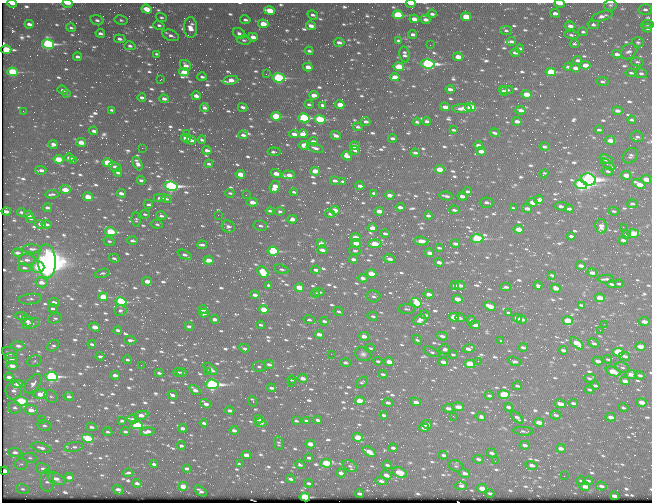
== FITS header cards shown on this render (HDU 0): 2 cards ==
NAXIS1  =                  650 / Width of table row in bytes
NAXIS2  =                  500 / Number of rows in table

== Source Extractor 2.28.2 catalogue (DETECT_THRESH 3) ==
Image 650 x 500 px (HDU 0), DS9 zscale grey, 1 PNG px = 1 image px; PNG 654 x 504 px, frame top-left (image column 1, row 500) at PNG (2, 3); each listed source drawn as its Kron ellipse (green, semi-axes under 4 px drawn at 4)
Background 389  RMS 2.1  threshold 6.31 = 3 sigma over >= 5 px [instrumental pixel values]
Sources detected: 1020; of the 1020, the 500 brightest by FLUX_AUTO listed and drawn (520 fainter detections omitted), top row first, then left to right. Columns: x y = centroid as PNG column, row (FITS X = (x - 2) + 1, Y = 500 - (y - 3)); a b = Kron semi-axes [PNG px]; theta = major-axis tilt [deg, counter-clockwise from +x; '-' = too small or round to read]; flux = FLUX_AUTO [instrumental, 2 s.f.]
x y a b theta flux
12 3 5 2 - 1000
68 3 5 2 - 1100
411 3 5 2 - 1200
560 4 5 2 - 1200
610 5 6 5 - 320
147 9 5 4 - 2600
645 9 6 5 - 440
270 11 5 4 - 3600
555 13 5 3 - 800
432 14 4 3 - 430
313 15 5 3 - 430
398 15 5 4 - 11000
602 16 11 4 18 710
161 17 5 4 - 300
466 17 5 4 - 4600
414 19 5 3 - 1300
97 20 7 5 -17 390
121 20 7 4 -11 280
245 20 5 4 - 380
425 20 5 4 - 800
29 24 4 3 - 590
263 24 5 4 - 2800
647 24 6 4 8 350
159 25 6 4 -16 320
593 25 6 4 -12 380
311 26 5 3 - 860
570 26 5 4 - 760
71 28 5 4 - 320
190 28 10 6 -88 1600
647 28 5 4 - 560
506 30 6 4 -10 310
583 32 5 3 - 280
100 33 4 3 - 480
239 33 6 5 - 560
413 34 4 3 - 630
170 35 8 5 -20 560
572 35 7 3 -5 320
253 37 5 3 - 1200
120 39 6 4 -6 520
244 40 7 4 -7 320
398 41 4 3 - 280
511 41 4 3 - 400
339 42 5 4 - 630
638 42 6 5 - 320
48 44 6 4 -10 24000
574 44 4 4 - 290
430 45 2 2 - 500
130 46 5 4 - 440
520 49 4 3 - 410
6 50 5 4 - 6800
309 51 4 3 - 330
629 51 8 7 - 550
515 52 4 3 - 740
157 54 4 3 - 310
404 54 8 5 -82 630
617 54 5 3 - 670
78 57 4 3 - 550
458 57 5 3 - 1500
577 60 4 3 - 420
637 62 7 4 -8 310
428 64 7 4 -6 32000
185 65 6 4 -35 890
585 65 5 3 - 2000
308 67 5 3 - 1200
399 67 5 4 - 4400
568 67 4 3 - 350
575 68 4 3 - 890
12 72 5 4 - 9900
184 72 5 3 - 1900
551 72 5 4 - 8100
631 73 5 3 - 300
641 73 6 5 - 390
266 74 2 2 - 650
202 77 5 3 - 370
395 77 5 3 - 1900
278 78 6 4 -8 20000
160 80 3 2 - 360
231 80 7 4 9 1600
603 82 6 4 -7 350
450 89 4 3 - 580
63 90 6 3 -19 540
507 90 6 4 1 400
503 91 5 4 - 600
67 93 2 2 - 270
526 94 5 4 - 3500
314 95 5 3 - 1800
196 96 4 3 - 780
142 97 4 3 - 480
164 99 5 3 - 790
309 104 4 3 - 290
340 105 5 4 - 2100
323 106 4 3 - 830
243 107 5 3 - 490
445 107 5 3 - 1200
471 107 5 4 - 5400
205 108 4 3 - 510
462 108 10 4 3 1100
112 110 4 3 - 330
521 110 5 3 - 750
23 111 3 2 - 360
617 111 5 3 - 760
276 116 5 4 - 7500
304 118 6 4 -14 16000
320 120 5 4 - 10000
632 120 4 3 - 350
366 121 5 3 - 650
427 121 4 3 - 520
517 121 5 3 - 900
417 122 4 3 - 350
358 127 5 3 - 350
453 130 4 3 - 270
599 130 4 3 - 360
94 131 4 3 - 560
187 133 3 3 - 300
494 133 5 3 - 330
294 134 5 3 - 1000
303 134 5 4 - 2100
243 135 5 4 - 520
336 136 5 3 - 670
637 137 6 5 - 320
186 138 5 3 - 950
393 138 4 3 - 530
191 140 5 3 - 500
202 140 4 3 - 320
610 140 5 4 - 1600
313 141 5 3 - 810
81 142 5 3 - 1800
53 144 4 4 - 760
304 145 5 4 - 2500
478 145 4 3 - 920
355 146 5 4 - 1700
544 147 5 3 - 390
142 148 2 2 - 1300
315 148 9 4 -22 690
207 150 5 3 - 830
355 150 4 3 - 340
481 151 5 3 - 1400
274 152 6 3 -5 350
415 153 4 3 - 490
347 156 5 4 - 930
631 156 8 6 45 550
69 158 5 3 - 870
58 159 5 3 - 4300
606 159 7 4 -24 840
73 161 3 2 - 480
108 163 5 3 - 5400
137 163 7 4 -65 690
209 164 4 3 - 360
608 165 8 3 -34 860
115 167 7 3 -27 530
439 169 5 3 - 2200
41 170 5 3 - 590
315 171 5 3 - 2500
608 171 6 4 -8 380
118 173 4 3 - 400
240 174 5 3 - 2300
276 174 5 3 - 1400
544 174 5 3 - 290
289 175 6 3 0 1100
626 175 5 3 - 2300
588 179 7 6 - 69000
646 179 5 3 - 2400
141 180 4 3 - 410
335 181 4 3 - 600
343 181 4 3 - 280
639 184 7 4 -25 2000
581 185 6 4 -16 33000
171 186 7 4 -9 38000
360 186 4 3 - 670
275 187 6 4 65 1800
65 190 5 4 - 2800
467 191 4 3 - 360
294 192 4 3 - 330
121 193 4 3 - 660
230 193 5 3 - 290
374 193 4 3 - 450
52 194 6 2 4 350
246 195 2 2 - 400
390 195 5 3 - 1200
446 196 6 2 -9 470
462 196 4 3 - 860
88 197 5 3 - 3200
160 198 6 3 1 430
166 199 5 4 - 320
539 200 5 3 - 730
252 202 5 4 - 1600
533 202 5 4 - 1900
486 203 7 5 1 660
148 204 4 3 - 290
632 204 5 4 - 400
561 206 5 3 - 650
400 207 4 3 - 770
47 208 4 3 - 500
513 208 4 3 - 290
527 209 5 3 - 960
569 209 4 3 - 490
335 210 5 3 - 2400
454 210 5 3 - 430
270 211 4 3 - 360
280 211 5 3 - 290
379 211 5 3 - 1800
614 211 5 3 - 300
6 212 4 3 - 690
21 212 4 3 - 460
145 214 5 3 - 280
330 214 5 3 - 340
29 215 5 3 - 1100
218 215 2 2 - 350
161 216 5 4 - 360
428 216 4 3 - 480
31 218 4 3 - 390
292 219 5 4 - 680
136 220 7 4 -85 270
40 224 5 4 - 630
47 224 5 3 - 450
157 224 6 4 -9 290
260 226 7 5 -11 410
601 226 7 6 - 980
228 227 7 6 - 540
623 227 2 2 - 690
372 228 5 3 - 1700
518 229 5 3 - 2100
111 232 6 4 -12 7800
385 233 5 3 - 490
633 233 6 4 2 4300
627 235 4 3 - 300
571 236 4 3 - 430
355 237 5 3 - 2600
477 239 6 4 4 17000
623 240 5 3 - 690
109 241 6 4 -17 350
132 241 5 3 - 370
421 241 7 3 -6 2100
356 243 5 4 - 2100
321 244 5 3 - 2200
375 244 7 4 6 5900
455 244 5 3 - 690
202 245 5 3 - 480
439 248 4 3 - 380
32 249 10 4 -1 550
322 250 5 3 - 850
273 251 5 4 - 13000
355 251 6 4 -12 390
17 253 5 3 - 610
429 253 5 3 - 840
185 255 8 4 -28 650
114 258 5 3 - 350
353 259 4 3 - 600
389 259 6 4 -15 790
27 260 9 5 -3 820
209 260 5 3 - 1800
47 261 17 9 -87 250000
439 262 5 3 - 730
581 266 5 3 - 1000
38 267 6 5 - 4600
24 268 6 4 -7 360
282 269 7 4 -17 350
316 270 4 3 - 730
263 272 6 4 -50 6400
102 273 7 3 13 280
592 273 5 3 - 940
371 274 5 3 - 2700
552 275 4 3 - 280
362 278 5 4 - 710
606 279 8 3 1 540
147 281 5 3 - 1500
41 282 6 5 - 1300
611 284 4 3 - 360
619 284 4 3 - 320
269 285 4 3 - 410
455 285 4 3 - 420
460 285 5 3 - 700
538 285 4 3 - 450
299 287 5 3 - 2500
506 287 5 3 - 460
556 288 5 3 - 1500
319 292 5 4 - 430
315 293 5 3 - 270
429 294 5 3 - 1200
255 295 4 3 - 800
374 296 7 6 - 420
103 297 5 4 - 4800
600 298 5 3 - 2900
30 299 11 5 7 410
457 299 5 3 - 1500
54 302 5 3 - 690
121 302 5 4 - 13000
416 303 5 4 - 6600
581 305 4 3 - 320
490 306 6 3 -22 2700
53 308 4 3 - 400
264 309 5 3 - 3000
407 309 8 4 -3 360
120 310 6 5 - 340
203 310 4 3 - 550
339 311 5 3 - 330
204 313 5 3 - 790
508 313 4 3 - 270
425 315 5 3 - 600
21 316 6 4 -6 390
373 316 5 4 - 320
454 317 5 4 - 3300
55 318 7 5 19 320
460 318 5 3 - 480
517 318 5 3 - 1300
215 319 4 3 - 780
309 320 6 4 -13 390
420 320 7 5 24 850
471 320 4 3 - 600
522 320 5 3 - 740
27 321 6 5 - 880
324 321 4 3 - 400
568 321 5 4 - 4800
644 322 5 3 - 1200
31 323 9 5 17 770
604 324 2 2 - 670
261 325 4 3 - 350
475 325 5 3 - 1500
189 326 4 3 - 470
95 327 5 3 - 1600
118 330 4 3 - 460
600 330 2 2 - 520
319 334 5 3 - 980
364 336 5 3 - 1300
442 336 6 4 -11 570
130 340 6 3 -4 450
417 340 5 4 - 270
500 341 3 3 - 320
577 343 8 4 -42 3000
594 343 5 3 - 420
92 344 4 3 - 380
18 346 6 4 -10 640
53 346 7 5 43 330
641 346 5 4 - 1400
523 347 4 3 - 590
244 348 5 3 - 360
370 348 5 3 - 310
445 349 5 5 - 440
469 349 6 4 12 880
563 350 4 3 - 590
432 352 8 3 -26 370
618 352 6 4 -7 11000
10 353 8 5 -24 440
331 354 2 2 - 730
363 354 8 7 - 490
453 355 4 3 - 270
100 356 4 3 - 310
625 356 5 4 - 510
11 358 7 5 -12 960
608 359 4 3 - 270
127 360 4 3 - 370
34 361 7 5 23 290
378 361 4 3 - 290
478 361 2 2 - 810
514 361 7 3 -23 610
598 361 5 3 - 1000
389 362 5 3 - 1800
443 362 4 3 - 1000
345 363 5 4 - 370
269 364 5 4 - 590
470 364 5 3 - 6800
141 365 2 2 - 300
12 366 5 3 - 1300
259 367 6 5 - 300
622 367 7 5 -23 370
211 369 8 4 -35 710
613 371 8 4 -22 4200
178 372 5 3 - 340
182 372 5 3 - 280
208 372 3 2 - 380
159 373 4 3 - 320
383 374 5 3 - 290
631 374 5 4 - 1600
115 375 4 3 - 800
640 375 5 3 - 470
52 376 6 4 -9 25000
9 377 4 3 - 690
303 378 5 4 - 980
590 378 6 3 7 350
292 380 4 3 - 280
625 381 5 3 - 1300
362 382 7 4 37 280
291 383 2 2 - 420
18 384 5 4 - 1900
33 384 11 6 50 750
212 384 6 4 -7 42000
517 386 4 3 - 370
595 386 4 3 - 440
271 388 4 3 - 480
195 390 6 3 -36 750
589 390 4 3 - 290
14 391 9 8 - 690
41 394 7 4 5 2400
172 395 5 3 - 660
504 395 5 4 - 9700
51 396 7 5 -36 280
489 396 5 3 - 420
69 397 5 4 - 500
21 401 7 4 -7 9000
253 401 5 3 - 460
360 401 5 3 - 3800
416 402 5 4 - 920
642 402 5 3 - 2200
388 403 5 4 - 600
573 403 4 3 - 470
206 404 6 3 -33 780
560 404 5 3 - 1500
458 407 6 4 -6 1200
509 407 4 3 - 560
15 408 7 5 -9 450
448 408 5 4 - 720
623 408 5 4 - 310
31 410 6 5 - 1400
230 411 4 3 - 550
141 415 7 4 11 1000
384 415 4 3 - 410
556 415 5 3 - 430
453 416 3 2 - 300
481 417 5 4 - 410
517 417 7 3 -42 590
611 417 5 3 - 1100
42 419 2 2 - 580
133 419 5 2 - 730
258 419 4 3 - 960
318 420 4 3 - 620
122 421 4 3 - 330
296 421 4 3 - 270
306 421 4 3 - 360
539 422 5 3 - 1700
204 423 4 3 - 440
261 423 5 4 - 470
427 424 5 4 - 1500
137 425 6 4 -14 13000
44 426 7 5 -13 380
91 427 5 4 - 390
424 427 5 3 - 1000
183 428 4 3 - 680
234 430 4 3 - 650
147 431 7 3 8 890
523 431 10 3 -4 330
108 432 5 4 - 340
125 432 4 3 - 390
358 437 5 4 - 3900
88 438 6 4 -15 7600
279 443 7 4 -80 270
310 444 5 3 - 1100
525 445 5 3 - 530
181 446 4 3 - 320
74 447 9 5 9 530
41 448 10 4 -16 610
393 448 4 3 - 570
561 448 5 3 - 970
15 452 6 4 -4 630
369 452 7 4 -28 1900
491 453 5 4 - 630
246 455 5 3 - 1500
443 455 5 3 - 470
30 458 7 5 -9 280
309 458 4 3 - 430
478 459 6 4 -8 460
495 461 2 2 - 280
326 463 6 4 -2 8400
21 464 6 6 - 280
154 464 4 3 - 430
239 464 4 3 - 270
300 465 5 3 - 360
387 465 5 3 - 430
532 465 6 4 -15 880
350 466 8 5 -29 370
456 466 7 5 -17 320
43 468 7 5 -13 440
187 469 4 3 - 500
5 471 4 3 - 1600
128 473 5 3 - 320
341 473 4 3 - 760
400 473 7 5 -22 2800
465 473 5 4 - 720
386 475 5 3 - 1000
564 476 2 2 - 440
69 477 5 3 - 900
56 479 9 5 -25 920
290 479 4 3 - 420
47 481 11 7 -85 730
381 481 6 4 -12 440
581 481 4 3 - 460
588 481 5 3 - 390
137 483 5 3 - 590
309 483 4 3 - 330
183 486 5 3 - 2100
461 486 6 4 -1 470
585 486 5 3 - 1000
601 486 5 3 - 530
482 488 5 3 - 2600
23 489 6 5 - 280
118 490 6 3 -31 600
200 491 7 3 -38 420
490 493 4 3 - 500
359 494 4 3 - 530
614 496 4 3 - 1200
305 497 5 3 - 15000
At the frame edge (FLAGS 8, measured only in part): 4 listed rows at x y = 12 3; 68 3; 411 3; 560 4
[520 fainter detections neither listed nor drawn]